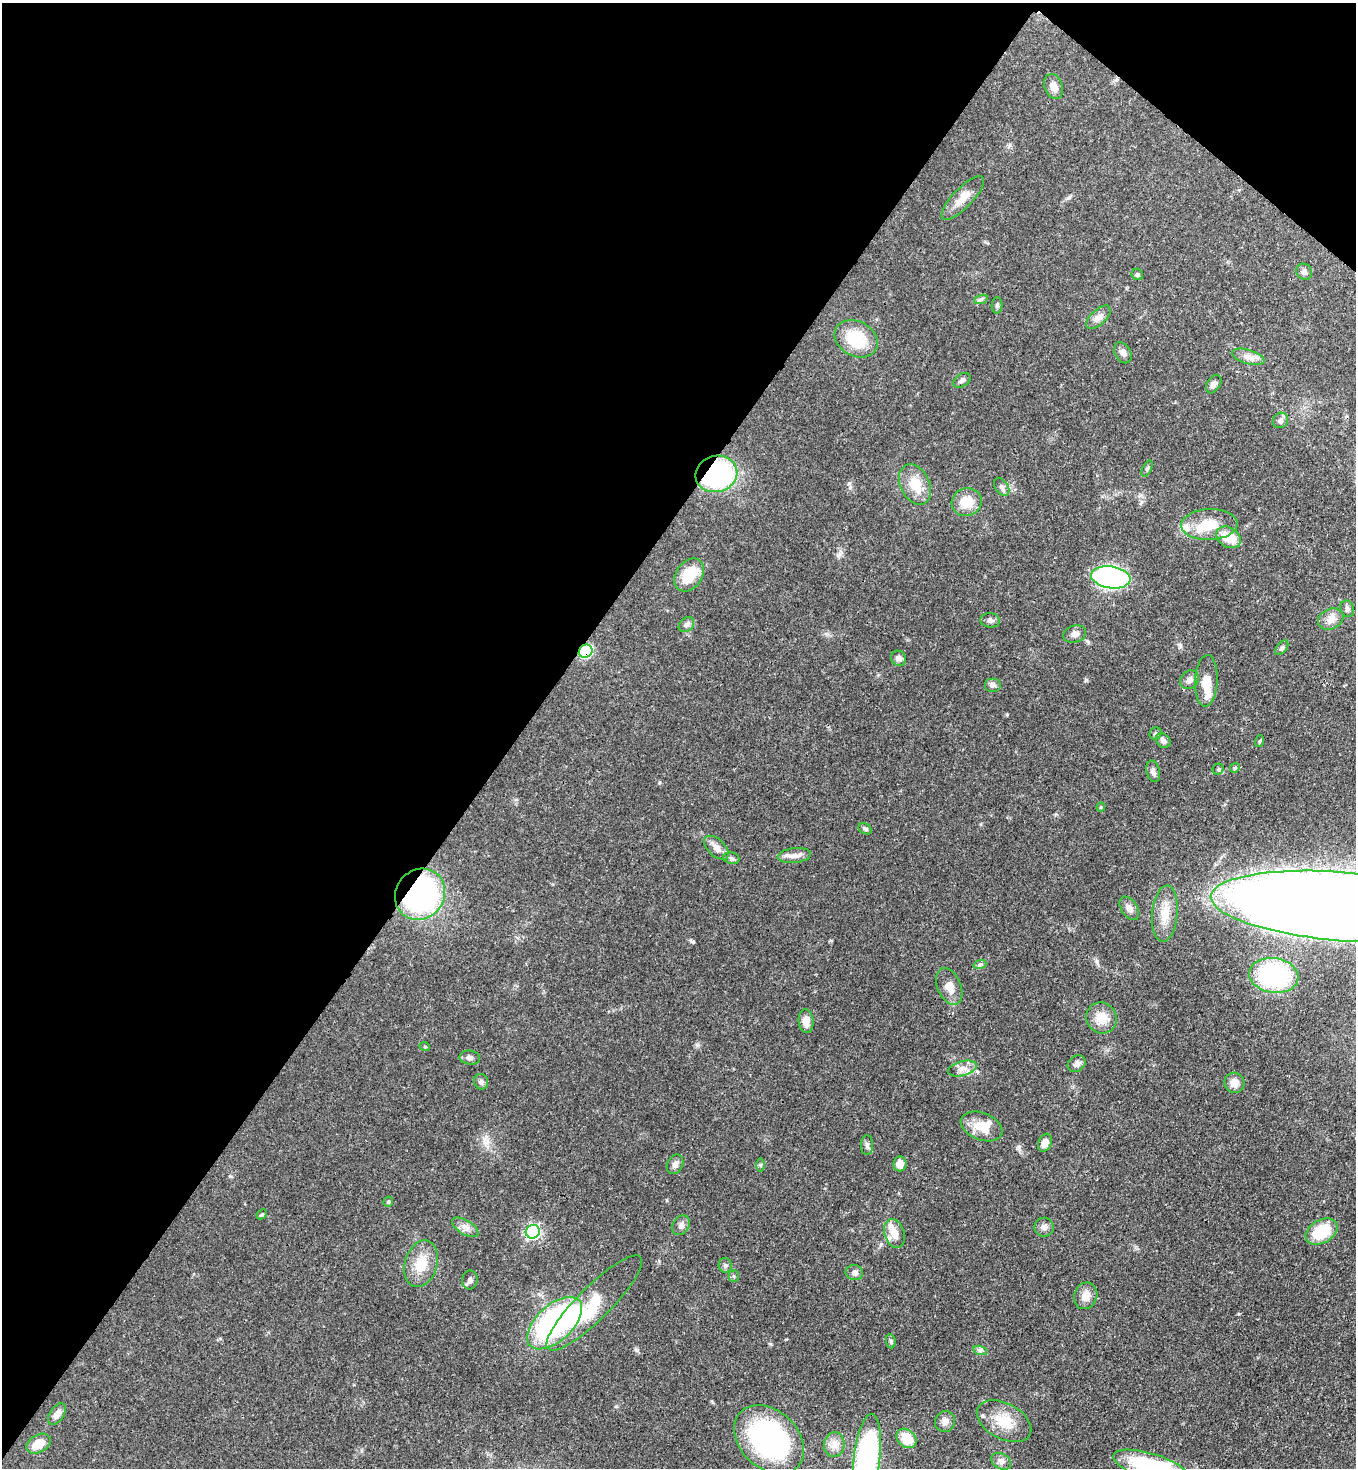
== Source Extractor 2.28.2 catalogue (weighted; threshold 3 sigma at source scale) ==
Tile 2 of 4 x 4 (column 2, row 1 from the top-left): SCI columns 1579-2932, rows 4456-5921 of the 6003 x 5981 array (HDU 1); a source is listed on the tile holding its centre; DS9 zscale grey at full resolution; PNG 1358 x 1470 px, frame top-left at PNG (2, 3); each listed source drawn as its Kron ellipse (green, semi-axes under 4 px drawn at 4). Shown black and unused: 40% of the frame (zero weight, under 3 of 4 exposures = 7% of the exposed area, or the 3 px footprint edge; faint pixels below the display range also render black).
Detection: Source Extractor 2.28.2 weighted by HDU 2 'WHT'; one run over the whole footprint, this tile lists its part. Background 0.0852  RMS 0.0039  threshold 0.0175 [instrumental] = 3 sigma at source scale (4.5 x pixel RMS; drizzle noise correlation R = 1.50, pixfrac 1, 0.05/0.05 arcsec/px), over >= 5 px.
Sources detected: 102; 2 inside a brighter object's white glare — neither listed nor drawn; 7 inside a brighter listed object's ellipse — not listed separately; the other 93 listed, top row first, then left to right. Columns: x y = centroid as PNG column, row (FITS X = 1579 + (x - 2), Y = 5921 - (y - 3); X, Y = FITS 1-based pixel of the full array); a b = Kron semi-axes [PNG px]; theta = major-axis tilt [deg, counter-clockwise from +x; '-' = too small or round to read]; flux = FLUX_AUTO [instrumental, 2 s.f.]
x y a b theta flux
1053 86 13 9 -70 3
963 198 29 10 46 5.1
1304 272 8 7 - 1.3
1137 274 6 5 - 0.65
981 299 7 4 18 0.69
997 305 8 5 88 0.87
1098 317 15 7 43 2.3
856 339 22 17 -29 16
1123 353 11 8 -62 1.8
1248 357 17 7 -17 2.7
962 380 9 6 34 1.1
1214 384 10 6 57 1.7
1280 420 8 7 - 1.3
1147 469 8 4 63 0.66
716 474 21 18 15 60
915 484 21 14 -64 8.5
1002 487 10 6 -56 1.1
967 502 15 14 - 7.1
1209 525 28 15 2 11
1229 537 13 9 -30 8.8
689 575 18 13 55 10
1111 577 19 11 -8 100
1347 609 8 7 - 1.1
1331 619 13 10 24 3.1
990 620 9 7 -8 1.4
686 625 8 6 43 1.2
1075 634 11 8 16 2
1282 648 8 5 51 0.88
586 651 7 6 - 35
899 658 8 7 - 1.5
1189 680 10 8 46 1.8
1206 681 26 11 87 6.8
992 685 8 7 - 1.4
1155 734 6 5 - 0.72
1163 741 8 6 -46 1.6
1260 741 6 3 71 0.43
1235 768 5 4 - 0.53
1218 769 6 5 - 0.67
1153 771 11 6 -74 1.3
1101 807 4 4 - 0.38
865 829 7 5 -30 0.75
716 848 15 8 -44 2.9
794 855 17 7 7 2.7
731 858 8 6 -16 0.93
420 894 26 24 50 72
1341 906 131 34 -4 1700
1129 908 13 8 -57 2.2
1165 914 28 12 85 7.4
980 964 7 4 18 0.78
1274 975 25 17 -8 40
949 987 19 11 -67 4.4
1101 1018 16 15 - 6.8
806 1021 12 7 -84 3.7
425 1047 5 3 - 0.34
470 1058 10 7 -8 1.3
1076 1064 9 7 34 1.4
962 1069 15 7 15 2.6
481 1082 7 7 - 1.1
1234 1083 10 10 - 3.5
982 1126 22 13 -21 7.4
1045 1143 9 6 69 2.7
867 1145 10 6 -90 1.1
675 1164 10 8 63 1.7
900 1164 7 6 - 2.9
761 1165 6 4 -90 0.65
388 1202 5 4 - 0.63
262 1214 6 4 44 0.49
681 1225 10 8 60 1.6
465 1227 15 7 -31 2.3
1044 1227 9 9 - 1.7
533 1232 7 6 - 70
1322 1232 17 11 30 15
894 1233 15 10 -72 4.1
421 1264 24 16 73 9.1
725 1265 7 6 - 1.1
854 1273 9 7 -11 1.4
734 1276 5 5 - 0.59
470 1280 9 7 81 1.3
1086 1296 13 11 68 3.7
594 1303 65 16 45 21
555 1323 33 18 43 80
891 1341 7 5 -82 0.67
980 1350 7 4 -17 0.89
57 1414 12 7 58 2.5
945 1421 10 10 - 2.2
1004 1421 29 17 -28 9.8
907 1438 11 8 -43 8.3
769 1439 40 29 -43 73
38 1444 13 8 30 6
834 1445 12 10 84 3.2
867 1457 43 13 83 82
1001 1461 11 7 -29 1.6
1151 1466 39 13 -17 45
Overlapping masked pixels (flux is a lower limit): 3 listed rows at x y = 716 474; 586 651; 420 894
Isophote crosses this tile's border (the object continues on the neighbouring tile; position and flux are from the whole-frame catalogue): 3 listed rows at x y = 1341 906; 867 1457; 1151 1466
Unlisted compact peaks at least as high as the median listed source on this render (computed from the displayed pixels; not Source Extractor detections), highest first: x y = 693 942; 1019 1147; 1239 1314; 849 483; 1007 714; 616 1406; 659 783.